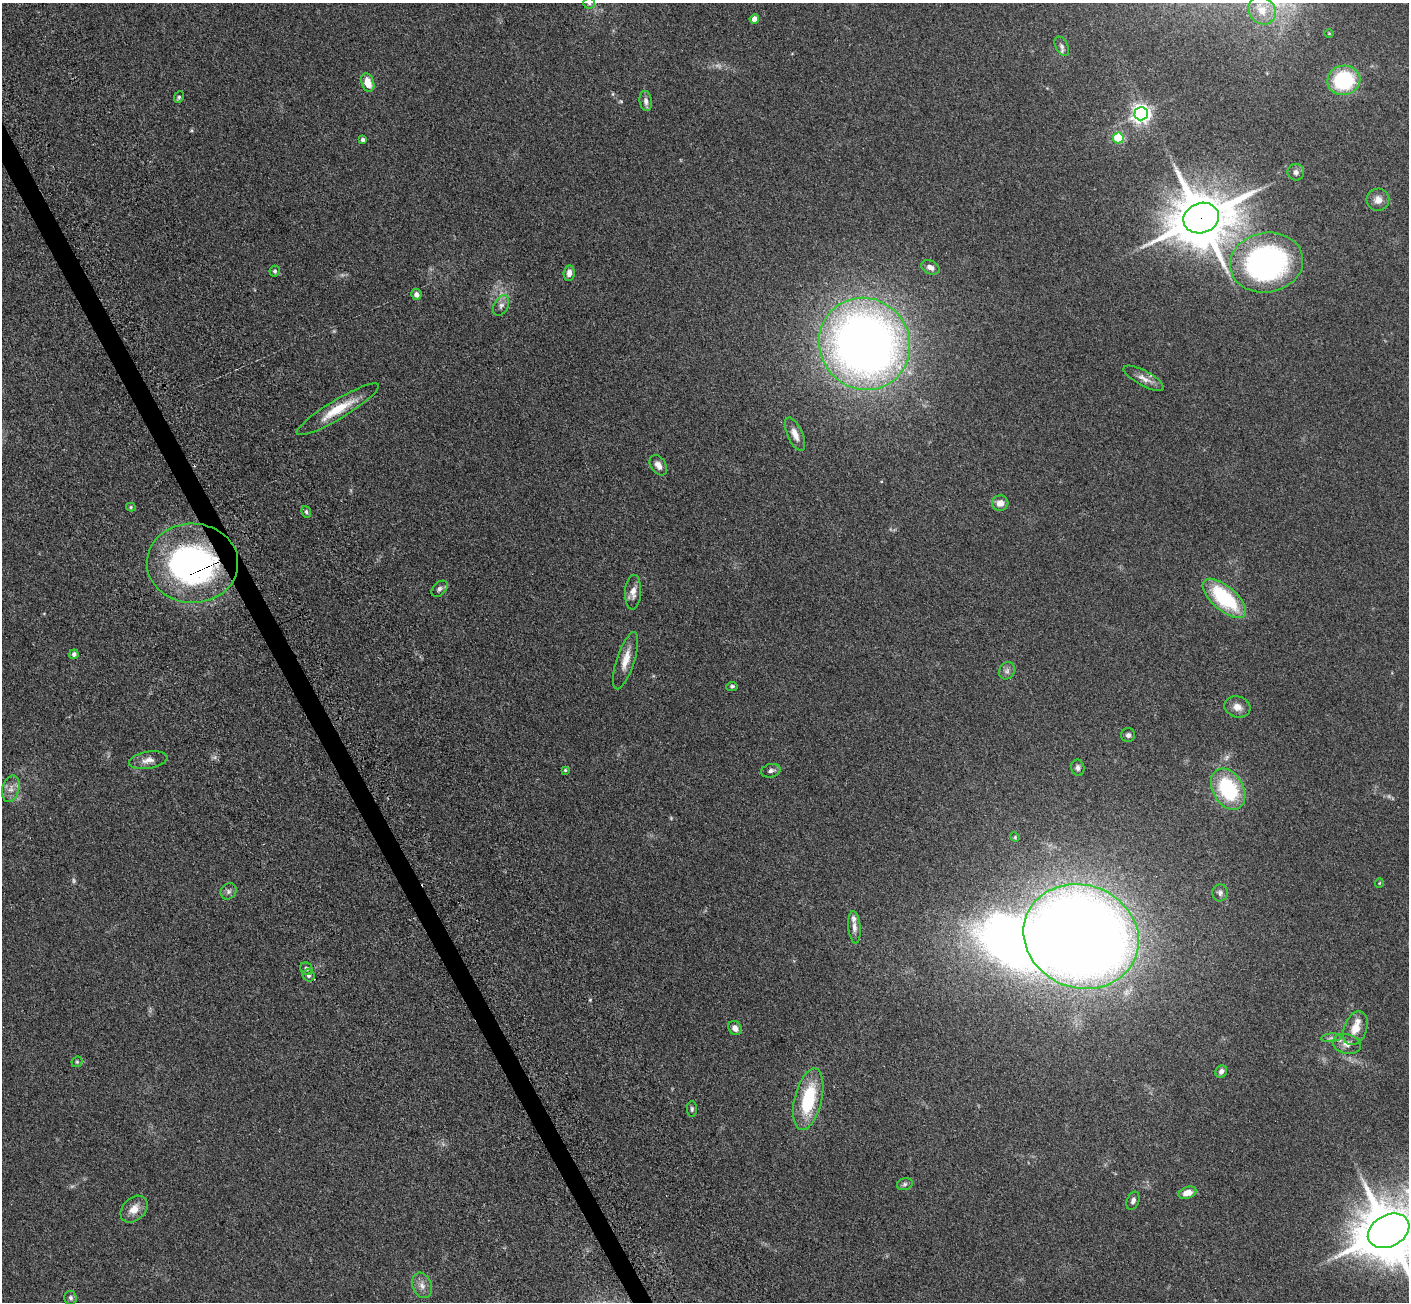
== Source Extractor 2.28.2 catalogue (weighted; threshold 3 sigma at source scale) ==
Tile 11 of 4 x 4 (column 3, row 3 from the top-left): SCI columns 2971-4377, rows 1775-3074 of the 5945 x 5933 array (HDU 1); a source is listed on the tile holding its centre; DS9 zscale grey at full resolution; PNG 1411 x 1304 px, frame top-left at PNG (2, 3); each listed source drawn as its Kron ellipse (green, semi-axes under 4 px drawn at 4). Shown black and unused: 1% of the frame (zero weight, under 3 of 5 exposures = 10% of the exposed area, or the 3 px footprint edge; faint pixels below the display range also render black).
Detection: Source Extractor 2.28.2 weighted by HDU 2 'WHT'; one run over the whole footprint, this tile lists its part. Background 0.246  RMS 0.0083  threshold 0.0373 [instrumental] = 3 sigma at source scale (4.5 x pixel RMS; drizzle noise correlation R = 1.50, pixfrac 1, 0.05/0.05 arcsec/px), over >= 5 px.
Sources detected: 77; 4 too faint to see at this stretch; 3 inside a brighter object's white glare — neither listed nor drawn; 2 inside a brighter listed object's ellipse — not listed separately; the other 68 listed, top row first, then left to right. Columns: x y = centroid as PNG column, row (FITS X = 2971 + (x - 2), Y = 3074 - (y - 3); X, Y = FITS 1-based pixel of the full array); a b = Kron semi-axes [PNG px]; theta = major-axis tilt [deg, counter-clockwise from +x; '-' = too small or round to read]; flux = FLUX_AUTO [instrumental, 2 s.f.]
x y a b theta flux
589 3 6 5 - 1.5
1262 10 15 12 -52 12
754 19 5 4 - 4.9
1329 33 5 3 - 0.68
1062 46 10 6 -62 2.7
1344 80 16 15 - 62
368 82 9 6 -71 11
179 97 6 4 65 1.3
646 101 10 6 -82 3.4
1141 114 6 6 - 380
1118 138 5 5 - 50
363 140 4 4 - 1.8
1296 172 8 8 - 3
1378 200 11 11 - 5.7
1201 218 18 15 19 5400
1266 262 37 30 10 220
930 267 10 6 -25 4.1
275 271 5 5 - 1.6
569 273 8 5 83 4
416 294 5 5 - 3.7
501 306 11 7 62 3.4
865 344 47 45 -52 660
1144 378 22 7 -29 6.1
338 409 48 9 31 22
795 434 18 7 -65 7.3
658 465 11 7 -55 4.8
1000 503 8 7 - 6.4
131 507 4 4 - 1
306 512 6 4 -69 1.4
192 563 46 39 -2 230
439 589 9 6 45 2.5
633 592 17 8 87 6.2
1224 598 27 12 -41 62
74 654 4 4 - 2.3
625 661 30 9 72 10
1007 671 9 7 58 2.9
732 686 6 4 8 1.3
1237 707 13 10 -16 6
1128 735 7 7 - 2.3
148 760 19 8 10 6.3
1078 768 8 6 -81 2.2
565 770 3 3 - 0.9
771 771 10 6 13 2.9
11 789 13 8 75 5.5
1228 789 22 15 -59 62
1015 837 5 4 - 0.9
1379 883 5 3 - 0.57
229 891 8 7 - 2.6
1220 893 8 7 - 2.3
854 927 16 6 -85 4.3
1081 936 58 51 -22 1500
306 969 6 6 - 2
309 975 6 5 - 2
735 1028 7 6 - 4.5
1355 1028 17 11 68 11
1331 1038 10 4 4 1.8
1347 1044 14 9 -13 6.6
77 1062 6 5 - 1.1
1221 1071 6 5 - 3
808 1099 31 13 76 47
692 1109 8 5 -90 1.6
905 1184 8 6 17 1.8
1187 1193 9 5 17 8.8
1133 1201 9 6 67 2.6
134 1209 15 11 44 9.1
1389 1231 22 16 28 5900
422 1285 13 9 -68 5.3
71 1298 7 6 - 1.8
Overlapping masked pixels (flux is a lower limit): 2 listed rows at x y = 1201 218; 192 563
Isophote crosses this tile's border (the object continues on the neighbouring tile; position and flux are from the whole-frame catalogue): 2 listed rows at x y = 589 3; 1389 1231